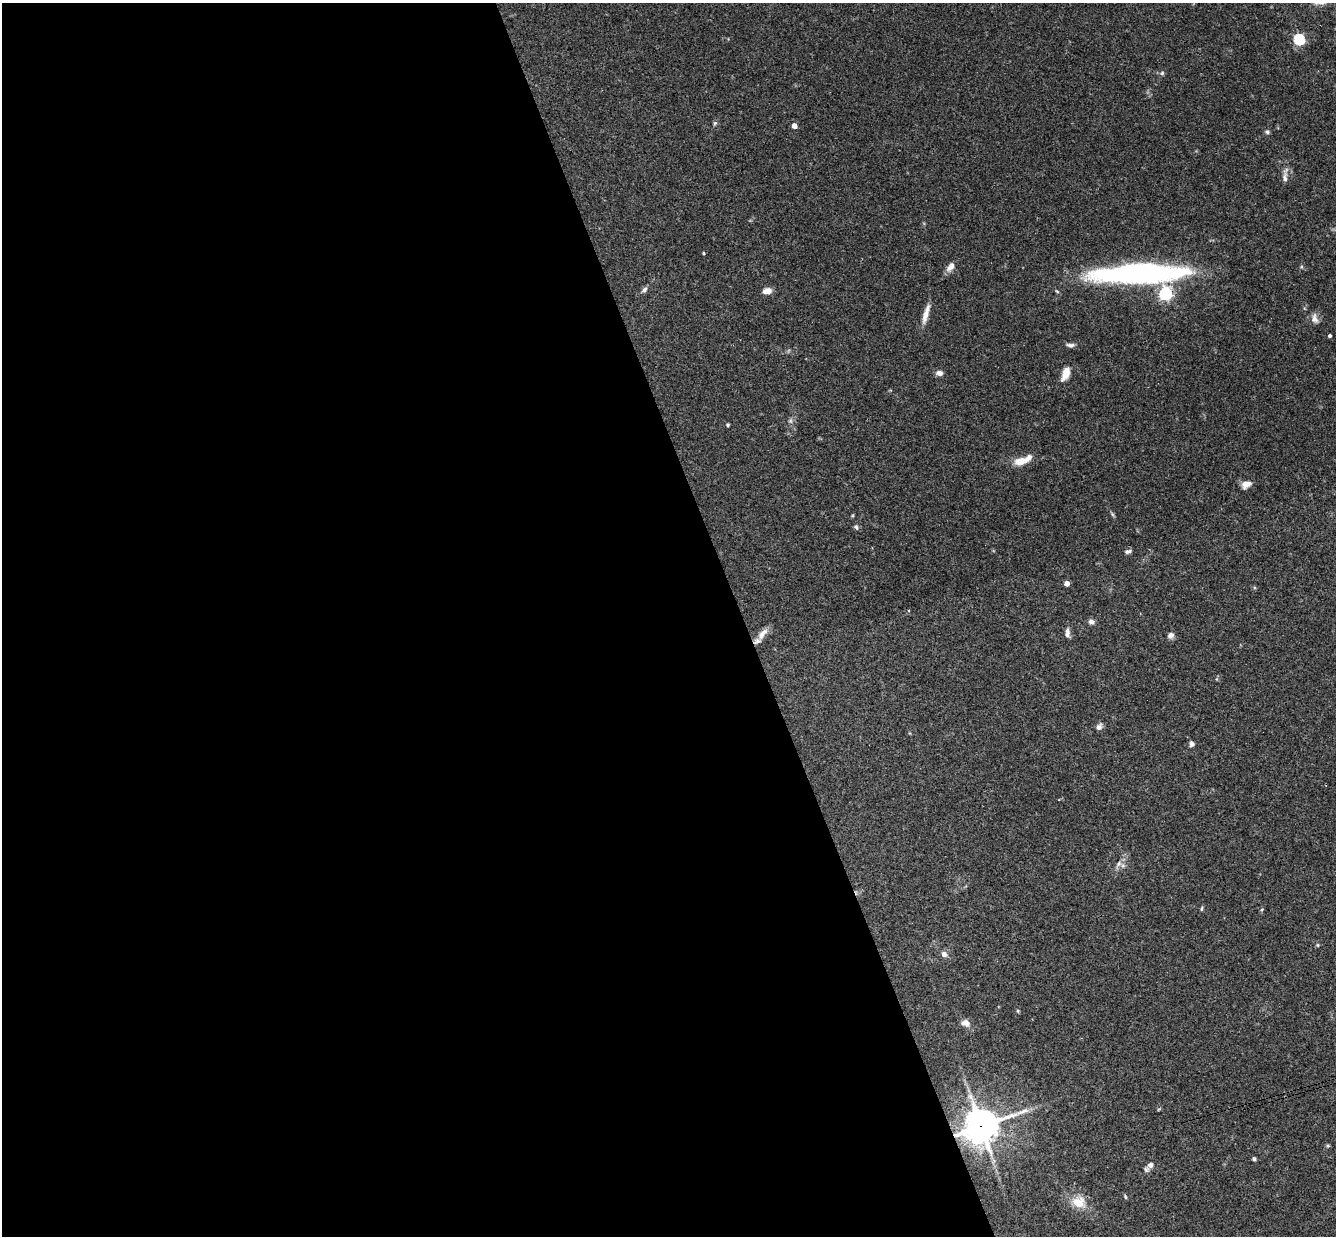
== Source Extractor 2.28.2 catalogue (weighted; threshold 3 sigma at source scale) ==
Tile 9 of 4 x 4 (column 1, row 3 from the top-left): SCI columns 58-1391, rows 1529-2762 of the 5447 x 5401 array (HDU 1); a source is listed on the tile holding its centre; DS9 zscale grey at full resolution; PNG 1338 x 1238 px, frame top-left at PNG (2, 3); no overlay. Shown black and unused: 56% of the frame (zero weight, under 3 of 4 exposures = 6% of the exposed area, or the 3 px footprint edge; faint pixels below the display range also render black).
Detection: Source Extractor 2.28.2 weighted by HDU 2 'WHT'; one run over the whole footprint, this tile lists its part. Background 0.0844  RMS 0.0034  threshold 0.0153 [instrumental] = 3 sigma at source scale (4.5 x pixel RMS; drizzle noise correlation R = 1.50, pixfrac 1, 0.05/0.05 arcsec/px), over >= 5 px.
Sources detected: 45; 1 too faint to see at this stretch — not listed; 1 inside a brighter listed object's ellipse — not listed separately; the other 43 listed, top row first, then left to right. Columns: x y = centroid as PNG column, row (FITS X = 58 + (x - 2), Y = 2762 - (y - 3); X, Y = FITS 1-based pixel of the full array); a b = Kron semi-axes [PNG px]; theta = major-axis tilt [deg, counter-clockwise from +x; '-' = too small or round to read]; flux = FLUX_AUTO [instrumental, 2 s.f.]
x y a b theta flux
1299 39 5 5 - 36
1162 73 6 5 - 0.6
715 123 6 5 - 0.54
794 126 4 4 - 3.3
1267 132 6 6 - 0.68
1285 178 13 6 -84 1.6
703 253 4 3 - 0.31
951 267 13 8 53 2.1
1139 273 93 18 2 100
644 290 9 6 46 1.1
767 291 10 6 12 2.9
1165 294 6 5 - 58
926 314 26 6 73 3.3
1315 319 14 8 -76 1.9
1330 336 4 3 - 0.66
1070 345 10 5 -4 1.1
939 373 8 6 -7 1.7
1066 374 17 8 67 3.6
728 425 4 4 - 0.43
1021 461 20 9 15 4.6
1246 484 9 7 26 3.2
1112 514 7 4 -71 0.52
856 527 7 5 -53 0.74
1128 551 9 5 15 0.9
1067 583 4 4 - 2.9
1091 622 8 6 -21 1.3
1067 632 13 6 -90 1.6
762 634 20 8 51 3
1170 635 7 6 - 1.4
1099 727 9 7 56 1.3
1192 744 6 5 - 1.2
1119 864 10 7 43 1.5
1202 909 7 3 88 0.44
1317 945 5 5 - 0.41
944 954 7 7 - 1.5
1018 1011 6 3 -72 0.34
966 1023 11 8 -24 2.1
981 1126 13 12 - 550
1328 1146 6 4 0 0.41
1254 1159 4 4 - 0.62
1150 1165 9 8 - 1.6
1125 1197 6 4 -71 0.43
1078 1202 18 15 -15 5.9
Overlapping masked pixels (flux is a lower limit): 1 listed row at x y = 981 1126